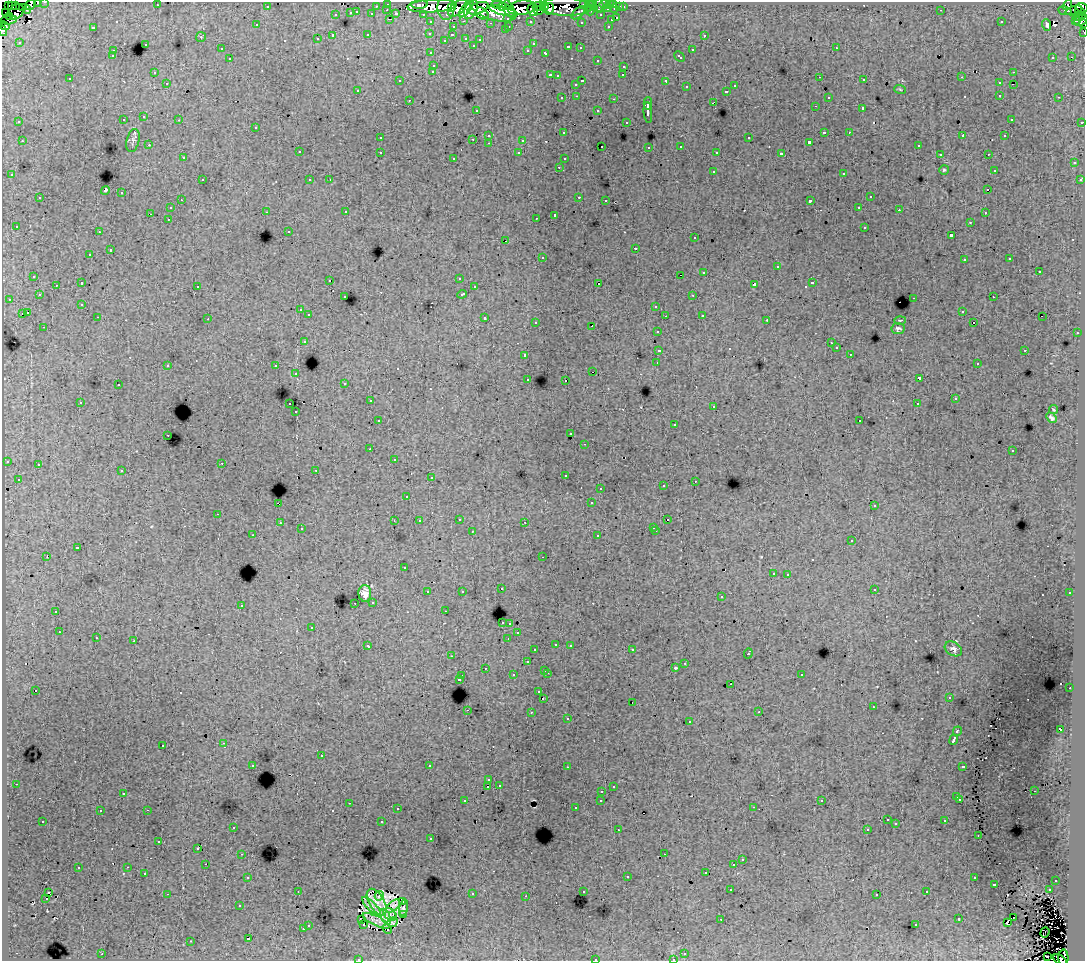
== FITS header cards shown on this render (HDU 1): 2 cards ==
NAXIS1  =                 1083
NAXIS2  =                  959

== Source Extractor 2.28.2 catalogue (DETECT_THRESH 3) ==
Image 1083 x 959 px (HDU 1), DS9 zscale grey, 1 PNG px = 1 image px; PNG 1087 x 963 px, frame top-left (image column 1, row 959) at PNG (2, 2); each listed source drawn as its Kron ellipse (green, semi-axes under 4 px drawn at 4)
Background 250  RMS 1.6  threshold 4.7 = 3 sigma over >= 5 px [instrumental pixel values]
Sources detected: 562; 8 with non-positive FLUX_AUTO (blend fragments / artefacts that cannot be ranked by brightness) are neither listed nor drawn; of the other 554, the 500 brightest by FLUX_AUTO listed and drawn (54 fainter detections omitted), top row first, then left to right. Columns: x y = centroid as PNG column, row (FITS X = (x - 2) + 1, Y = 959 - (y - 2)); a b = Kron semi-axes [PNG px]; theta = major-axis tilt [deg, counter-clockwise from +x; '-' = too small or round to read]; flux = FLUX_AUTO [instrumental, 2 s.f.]
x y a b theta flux
45 2 3 2 - 5400
37 3 3 3 - 1800
388 4 3 3 - 6200
420 4 8 3 5 38000
497 4 6 3 2 65000
584 4 3 3 - 3900
604 4 5 3 - 8900
614 4 3 3 - 6800
8 5 3 2 - 2600
31 5 5 4 - 23000
157 5 2 2 - 100
589 5 5 2 - 6900
593 5 6 3 -62 4900
599 5 7 4 88 15000
609 5 4 3 - 9000
1067 5 5 4 - 91000
12 6 4 2 - 7100
16 6 3 2 - 9000
267 6 3 3 - 2100
376 6 3 2 - 1300
432 6 24 6 3 180000
539 6 6 3 18 30000
446 7 13 8 -89 98000
452 7 4 4 - 57000
502 7 4 3 - 79000
545 7 4 2 - 23000
566 7 26 9 -2 80000
620 7 3 3 - 2200
623 7 3 3 - 3600
22 8 3 3 - 5700
458 8 11 6 40 130000
466 8 11 4 53 120000
478 8 11 5 20 170000
521 8 14 7 8 190000
1082 8 6 4 -23 32000
27 9 4 3 - 1700
471 9 10 6 65 110000
509 9 9 5 -63 83000
549 9 6 4 76 70000
607 9 3 3 - 3600
615 9 3 3 - 8600
387 10 3 2 - 470
493 10 23 10 -17 230000
533 10 6 5 - 110000
538 10 5 4 - 57000
941 10 3 2 - 150
1074 10 8 3 18 3000
503 11 15 4 -14 160000
590 11 4 2 - 1500
1065 11 7 3 -10 6700
5 12 2 2 - 4700
16 12 9 6 45 55000
357 12 3 2 - 700
1080 12 7 3 -59 14000
351 13 3 3 - 1500
482 13 7 5 -33 60000
578 13 8 4 44 6400
372 14 3 3 - 1500
396 14 4 3 - 1400
423 14 3 2 - 3300
336 15 3 3 - 750
601 15 3 3 - 3100
10 16 2 2 - 2600
1078 17 5 3 - 9500
508 18 3 3 - 2200
617 18 3 3 - 1100
390 19 3 2 - 660
8 20 9 3 6 290
611 20 3 3 - 770
1076 20 3 2 - 7200
1081 20 7 5 34 32000
464 21 3 2 - 700
530 21 3 3 - 2500
431 22 3 3 - 2500
581 22 3 3 - 230
1001 22 3 2 - 120
490 23 3 2 - 180
1084 23 3 2 - 5200
257 25 3 3 - 280
1047 25 6 3 -70 640
4 26 5 4 - 23000
509 26 3 2 - 550
608 26 3 2 - 610
93 27 3 3 - 1300
453 27 3 3 - 660
505 30 3 2 - 270
3 31 5 4 - 11000
1084 32 3 2 - 2600
430 33 3 3 - 310
368 35 3 3 - 870
452 35 3 3 - 380
704 35 3 3 - 520
333 36 3 3 - 2300
201 37 5 5 - 130
466 38 3 3 - 650
317 39 3 3 - 380
445 40 3 2 - 110
480 40 3 3 - 320
19 42 3 3 - 170
145 44 3 3 - 770
533 44 3 3 - 200
473 45 3 3 - 260
568 47 3 3 - 840
580 48 3 3 - 290
836 48 3 2 - 500
221 49 3 3 - 330
528 50 3 3 - 290
692 50 3 3 - 840
113 51 3 3 - 550
431 53 3 3 - 420
546 53 3 3 - 770
112 56 3 3 - 290
679 57 6 3 -43 640
1053 57 3 3 - 340
1071 57 3 2 - 100
230 59 3 3 - 490
597 60 3 3 - 370
434 65 3 3 - 590
624 66 3 3 - 470
433 71 3 3 - 630
154 72 3 3 - 280
1013 72 3 2 - 590
550 75 3 2 - 1000
623 75 3 2 - 210
558 76 3 3 - 260
820 77 3 2 - 270
962 77 3 3 - 97
70 79 3 3 - 350
864 80 3 2 - 330
400 81 3 2 - 240
582 81 3 2 - 1100
666 81 4 3 - 1900
167 83 3 2 - 300
999 83 3 3 - 500
576 84 3 3 - 470
1013 84 2 2 - 96
735 86 3 3 - 550
686 87 3 3 - 540
900 89 6 3 -20 110
358 90 3 3 - 320
726 91 3 3 - 630
1000 95 3 2 - 540
577 96 3 2 - 470
828 97 3 3 - 460
1059 97 3 2 - 370
562 98 3 3 - 450
614 99 3 2 - 780
409 100 3 2 - 390
713 103 4 2 - 690
648 104 6 2 89 4300
815 106 3 2 - 160
863 108 3 3 - 2300
476 110 3 3 - 310
598 111 3 3 - 640
648 112 10 3 -84 4800
144 117 3 3 - 520
1011 119 3 3 - 270
123 120 3 3 - 560
179 120 3 2 - 330
19 122 3 3 - 220
626 122 3 3 - 280
1082 122 3 3 - 1600
256 127 3 3 - 430
824 132 3 3 - 1500
849 132 2 2 - 320
564 133 3 3 - 340
489 135 3 3 - 520
963 136 4 2 - 1100
1005 136 3 3 - 300
380 138 3 3 - 340
749 138 3 3 - 710
473 139 3 2 - 400
133 140 12 6 76 310
523 140 3 3 - 1400
22 141 3 2 - 500
809 142 3 3 - 250
489 143 3 2 - 430
149 145 3 2 - 310
602 146 2 2 - 120
681 146 3 3 - 380
918 146 3 2 - 330
649 147 3 3 - 290
299 152 3 3 - 670
380 152 3 3 - 470
717 152 3 3 - 310
519 153 3 3 - 330
781 154 4 3 - 3800
940 154 3 3 - 310
988 154 3 2 - 370
183 158 3 3 - 340
454 158 3 3 - 320
564 159 3 3 - 260
1074 163 3 3 - 560
559 167 3 2 - 400
944 170 5 4 - 150
994 170 3 3 - 280
713 171 3 3 - 770
844 173 3 3 - 800
12 175 3 3 - 390
202 180 3 2 - 620
310 180 3 3 - 400
330 180 3 2 - 98
1080 180 3 3 - 420
105 190 4 3 - 3500
987 190 3 2 - 170
121 193 3 3 - 810
579 197 3 2 - 900
870 197 3 3 - 710
40 198 3 3 - 790
181 200 3 2 - 330
606 200 3 2 - 300
810 201 4 3 - 2200
859 207 3 2 - 330
170 208 3 3 - 400
899 210 3 2 - 310
266 212 3 2 - 330
346 212 3 2 - 350
985 213 3 2 - 360
151 214 3 2 - 150
555 215 4 3 - 3500
536 218 2 2 - 90
168 219 3 2 - 390
970 222 3 3 - 310
16 226 3 3 - 320
865 227 3 3 - 840
289 231 3 3 - 230
99 232 3 2 - 390
951 235 3 3 - 2200
695 238 3 3 - 460
506 241 3 2 - 260
635 248 3 3 - 1200
110 250 3 3 - 1100
90 255 3 2 - 350
542 257 3 3 - 720
1010 259 3 3 - 330
964 260 3 3 - 410
777 267 3 3 - 1300
704 272 3 3 - 760
1039 272 3 3 - 1200
680 275 3 2 - 5300
34 276 3 3 - 470
459 278 3 3 - 270
330 280 3 2 - 330
82 283 3 3 - 1400
812 283 3 3 - 950
599 284 3 3 - 1700
754 284 4 3 - 2200
56 285 3 2 - 310
197 286 3 3 - 600
474 287 3 3 - 510
462 294 5 3 - 990
39 295 3 3 - 380
693 295 3 2 - 500
345 297 3 3 - 460
993 297 2 2 - 270
914 298 3 2 - 790
9 299 3 2 - 410
82 304 3 3 - 300
656 306 3 3 - 740
300 310 3 3 - 420
962 311 3 3 - 400
22 313 3 2 - 400
27 313 3 3 - 1100
309 315 3 3 - 530
702 315 3 3 - 510
665 316 2 2 - 130
98 317 3 2 - 390
1042 317 2 2 - 120
485 318 3 3 - 1000
208 319 3 2 - 93
767 320 3 2 - 300
900 320 6 2 1 110
536 322 3 3 - 410
974 323 2 2 - 100
592 326 2 2 - 100
44 327 3 2 - 420
898 328 6 6 - 240
657 331 3 3 - 500
1077 333 3 2 - 540
304 341 3 3 - 620
831 343 3 2 - 130
836 348 3 3 - 380
659 350 4 3 - 2000
1025 350 3 2 - 860
850 354 3 2 - 300
525 355 3 3 - 560
657 362 3 2 - 670
977 364 3 2 - 250
168 365 3 3 - 590
276 366 3 3 - 760
592 372 3 2 - 580
296 374 3 2 - 360
919 378 4 3 - 3000
528 379 3 3 - 300
566 380 3 2 - 1100
345 383 3 3 - 370
118 385 3 3 - 570
955 399 3 3 - 280
370 401 3 2 - 380
80 402 3 2 - 470
290 404 3 2 - 750
917 404 3 2 - 140
714 406 3 2 - 460
1053 409 4 3 - 100
296 412 3 2 - 300
1052 418 6 3 -47 280
378 421 3 3 - 390
860 421 2 2 - 90
675 424 3 3 - 360
571 434 3 3 - 300
168 435 3 2 - 440
585 444 3 2 - 260
370 449 3 2 - 280
1012 451 3 3 - 280
394 459 3 2 - 110
7 461 3 3 - 430
222 463 2 2 - 310
38 464 3 3 - 360
316 470 3 2 - 610
122 471 3 3 - 530
565 475 3 3 - 360
431 478 3 3 - 320
18 479 3 3 - 360
695 481 3 2 - 330
663 486 3 3 - 510
600 488 3 2 - 230
407 496 3 3 - 320
278 503 4 2 - 1000
591 503 3 3 - 340
874 506 3 3 - 320
218 514 3 2 - 510
459 519 3 2 - 510
668 520 3 2 - 170
394 521 3 2 - 91
419 521 3 3 - 320
525 522 3 2 - 250
280 523 3 3 - 510
654 527 3 3 - 290
301 529 3 3 - 290
472 531 2 2 - 320
656 531 3 2 - 440
253 535 3 2 - 220
598 536 3 3 - 570
852 541 3 3 - 510
77 548 4 3 - 1600
47 557 3 2 - 1400
543 557 3 2 - 220
404 568 3 3 - 380
773 573 3 3 - 470
788 574 3 2 - 460
501 589 3 3 - 380
874 589 3 3 - 390
462 591 3 3 - 330
428 592 3 3 - 800
365 593 8 6 -90 690
1070 593 3 3 - 420
721 597 3 3 - 510
373 602 3 3 - 620
355 603 3 2 - 310
241 605 3 3 - 660
56 611 3 3 - 1700
445 611 3 2 - 240
502 622 3 2 - 100
510 623 3 3 - 500
312 627 3 3 - 500
59 632 3 2 - 410
518 633 3 3 - 350
96 638 3 3 - 510
508 638 3 2 - 230
134 641 3 3 - 1100
556 644 3 3 - 570
570 645 3 2 - 560
368 646 4 3 - 630
953 649 9 6 -31 400
535 650 3 3 - 260
632 650 3 2 - 500
748 653 5 3 - 1100
451 656 3 2 - 120
527 662 3 3 - 660
685 663 3 2 - 450
485 668 3 3 - 380
675 668 3 3 - 430
545 670 3 3 - 670
547 673 3 2 - 850
801 674 3 3 - 550
513 675 3 3 - 680
462 676 3 2 - 500
459 679 3 3 - 1200
731 684 3 2 - 330
1070 688 2 2 - 360
36 690 3 2 - 170
539 692 3 3 - 370
949 697 3 3 - 230
543 698 3 2 - 330
632 702 2 2 - 200
873 707 3 2 - 270
467 710 2 2 - 500
531 712 3 2 - 780
759 712 3 2 - 91
568 719 3 2 - 97
689 722 3 3 - 730
1060 729 4 3 - 1900
957 731 5 3 - 1700
954 740 5 3 - 6200
223 743 3 2 - 480
163 745 3 3 - 660
321 756 3 3 - 950
253 765 3 3 - 340
430 765 3 3 - 2300
963 766 4 3 - 1200
567 767 3 2 - 160
489 780 3 3 - 330
16 784 3 2 - 410
499 785 3 3 - 380
488 786 3 2 - 230
613 787 3 3 - 270
602 791 3 2 - 460
1034 791 3 2 - 270
123 793 3 3 - 360
957 797 3 3 - 430
960 799 3 3 - 430
601 800 3 3 - 500
465 801 3 3 - 530
822 801 3 3 - 210
349 803 3 2 - 580
753 807 3 2 - 370
576 808 3 3 - 240
397 809 3 2 - 340
147 810 3 2 - 790
100 811 3 2 - 330
887 820 3 2 - 170
43 821 3 2 - 320
945 821 3 3 - 610
382 822 3 3 - 1300
896 824 3 3 - 160
233 827 3 3 - 350
867 829 3 3 - 260
618 830 3 2 - 260
978 835 3 2 - 89
431 839 3 2 - 290
159 842 3 3 - 420
198 848 3 2 - 150
242 854 3 2 - 440
664 854 2 2 - 330
742 860 3 3 - 580
206 864 2 2 - 310
734 865 3 3 - 1800
128 867 3 2 - 410
78 868 3 3 - 770
706 872 3 3 - 790
144 873 3 3 - 440
627 876 3 3 - 990
248 877 3 3 - 440
974 878 3 3 - 580
1056 880 3 3 - 540
994 884 3 3 - 1300
731 890 3 2 - 320
1049 890 3 2 - 490
298 891 2 2 - 88
583 891 3 3 - 410
927 892 3 3 - 350
48 893 3 2 - 260
167 894 3 2 - 1400
472 894 3 3 - 950
877 894 3 3 - 290
379 896 5 3 - 210
526 896 3 2 - 220
46 899 3 2 - 700
377 902 15 7 -59 400
402 902 3 3 - 120
240 906 3 3 - 230
371 906 13 4 -45 590
393 906 8 4 42 350
403 908 8 3 77 370
390 914 7 5 -42 360
403 915 4 3 - 190
386 917 8 4 -66 260
1013 917 3 2 - 340
361 919 3 2 - 280
721 919 3 2 - 93
959 919 3 3 - 950
376 921 14 4 -26 470
393 922 6 3 42 220
1007 922 4 2 - 320
308 925 3 3 - 680
364 925 3 2 - 180
916 925 3 3 - 380
303 929 3 3 - 660
387 929 5 2 - 180
1045 932 5 2 - 390
248 939 3 3 - 2100
191 941 3 2 - 140
685 953 3 2 - 460
102 954 3 2 - 590
1048 956 3 3 - 700
1063 958 8 5 90 34000
359 959 3 2 - 160
595 959 3 2 - 640
673 959 3 2 - 360
1060 960 7 3 -32 35000
At the frame edge (FLAGS 8, measured only in part): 12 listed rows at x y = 45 2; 37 3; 31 5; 1081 20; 1084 23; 4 26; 3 31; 1084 32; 359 959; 595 959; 673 959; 1060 960
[54 fainter detections neither listed nor drawn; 8 non-positive-flux detections neither listed nor drawn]